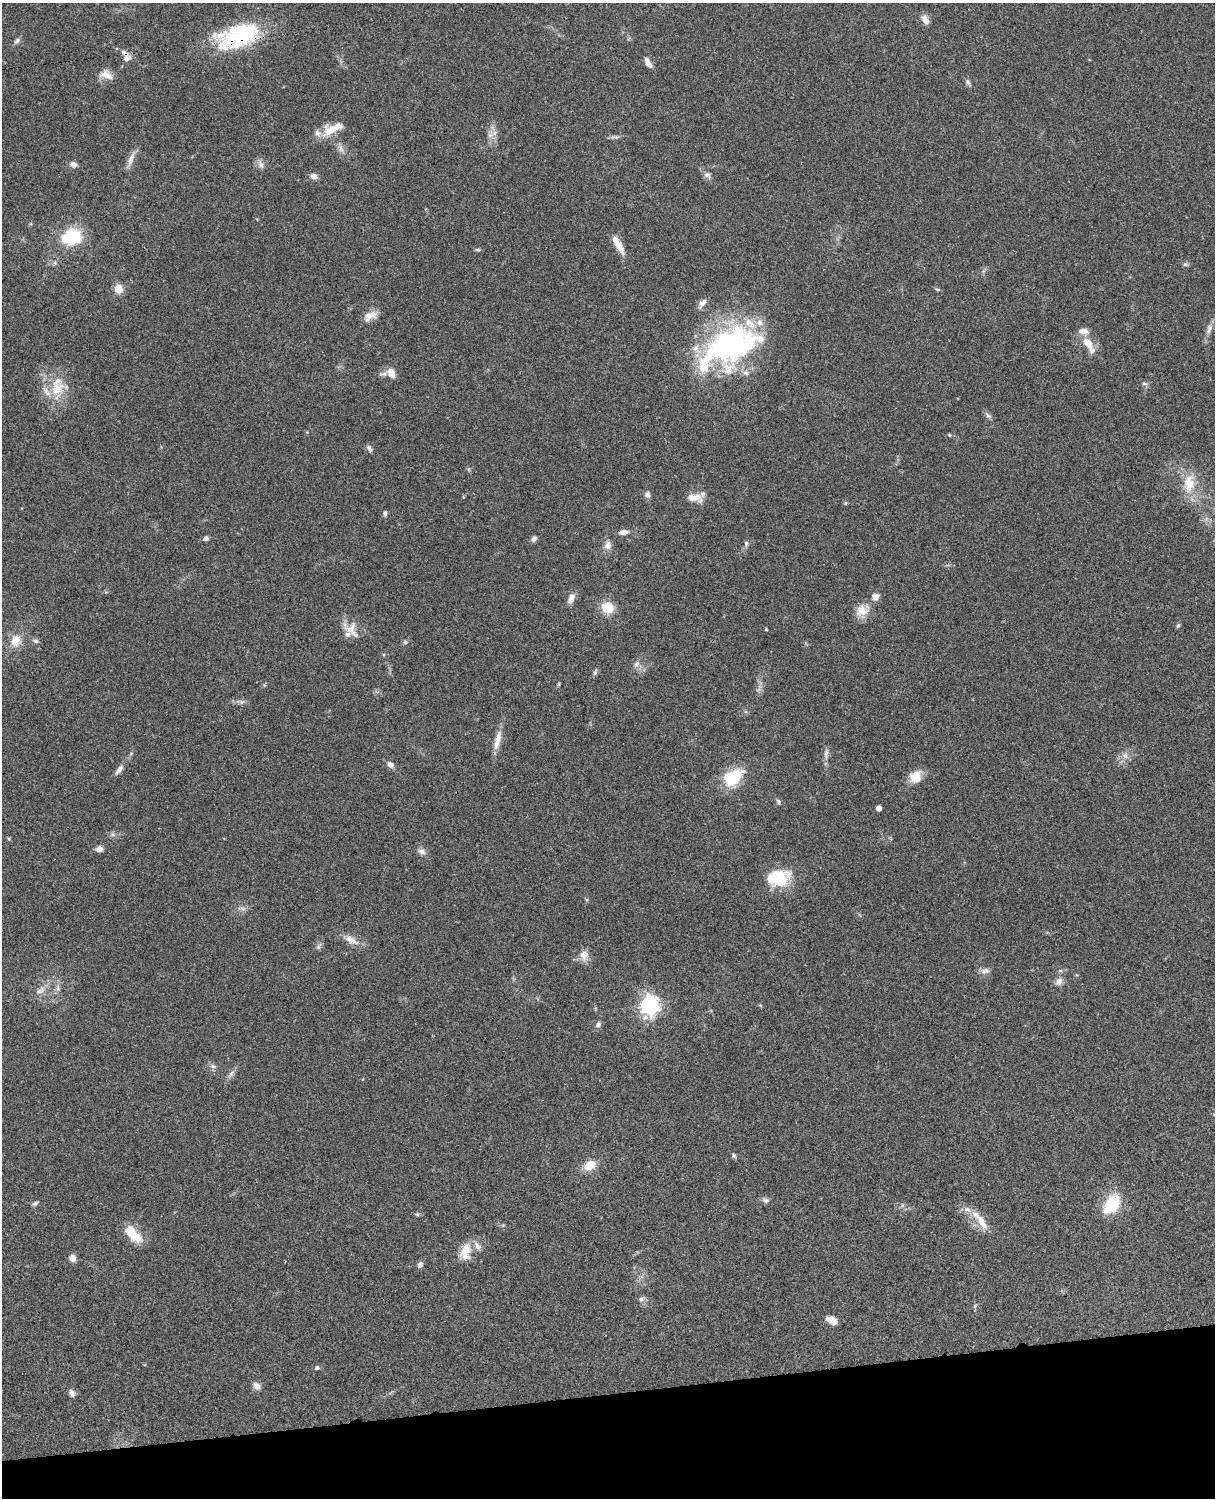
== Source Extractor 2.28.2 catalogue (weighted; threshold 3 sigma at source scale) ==
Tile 10 of 4 x 3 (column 2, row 3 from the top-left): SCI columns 1333-2545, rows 277-1772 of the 5090 x 4927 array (HDU 1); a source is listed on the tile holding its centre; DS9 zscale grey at full resolution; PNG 1217 x 1500 px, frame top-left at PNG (2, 3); no overlay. Shown black and unused: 7% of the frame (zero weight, under 3 of 4 exposures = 6% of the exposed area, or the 3 px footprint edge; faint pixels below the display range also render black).
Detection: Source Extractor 2.28.2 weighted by HDU 2 'WHT'; one run over the whole footprint, this tile lists its part. Background 0.0756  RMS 0.0057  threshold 0.0257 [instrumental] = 3 sigma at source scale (4.5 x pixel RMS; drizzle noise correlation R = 1.50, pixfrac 1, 0.05/0.05 arcsec/px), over >= 5 px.
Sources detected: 116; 1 too faint to see at this stretch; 1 inside a brighter object's white glare — not listed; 12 inside a brighter listed object's ellipse — not listed separately; the other 102 listed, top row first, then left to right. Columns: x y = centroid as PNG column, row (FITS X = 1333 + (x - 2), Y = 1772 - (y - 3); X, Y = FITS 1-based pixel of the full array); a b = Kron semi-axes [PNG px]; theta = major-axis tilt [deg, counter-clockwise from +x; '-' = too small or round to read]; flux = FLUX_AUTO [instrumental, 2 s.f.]
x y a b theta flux
925 19 13 8 -64 3.6
238 36 51 25 17 60
17 41 10 6 40 1.6
127 58 12 8 22 3.1
648 63 12 6 -59 3.9
106 75 19 12 -11 5.8
968 82 10 6 -58 1.6
331 130 24 12 20 11
490 135 12 8 53 3.7
614 137 12 5 10 1.7
341 148 13 6 -75 2.7
131 159 22 7 69 4.5
73 164 9 7 -42 2.3
261 164 13 7 -66 2.6
707 175 10 8 -30 2.4
314 176 9 6 -19 2.8
72 237 20 16 11 31
618 245 25 7 -61 7.5
478 250 7 4 -5 0.93
1185 264 8 6 0 1.2
118 289 5 5 - 20
937 289 6 3 -2 0.77
702 303 14 7 54 3.2
370 316 19 9 29 5.3
1209 329 16 7 72 3.5
1089 344 26 9 -58 8.8
730 346 67 44 25 120
391 373 11 8 -62 5.1
383 374 13 6 9 1.9
1144 384 8 4 -9 1
57 388 29 24 58 19
988 415 11 5 -46 1.7
949 435 5 3 - 0.51
369 448 9 6 -62 1.9
1189 483 28 16 86 15
647 495 9 7 88 2.1
695 498 21 10 -8 7
846 503 6 4 89 0.73
385 513 8 5 -82 1.2
623 532 14 7 7 3.2
206 538 6 5 - 2
534 539 8 6 54 1.7
746 543 9 5 90 1.4
608 545 13 10 82 3.8
875 597 11 10 - 3.6
571 598 14 7 69 3.9
608 608 12 11 - 12
862 611 19 15 25 8.2
1178 625 7 4 62 0.87
350 629 22 17 -36 8.9
766 629 5 4 - 0.48
15 641 17 13 74 8.4
36 641 9 6 -17 1.5
405 642 6 5 - 1.2
637 664 10 8 49 2.7
595 672 10 5 71 1.2
559 684 6 4 71 0.67
242 702 9 6 1 1.8
497 740 30 8 75 6.6
826 754 15 6 84 2.7
1125 755 9 8 - 2.9
390 765 9 7 -39 2.8
119 770 16 6 54 3.2
915 777 16 12 53 8.8
733 778 24 16 39 24
779 802 8 6 -70 1.4
878 808 5 4 - 2.4
112 834 6 6 - 1.3
9 839 5 4 - 0.67
99 849 8 6 3 3.2
422 852 11 9 -22 2.6
779 880 25 18 40 23
242 908 13 6 -13 2.1
351 940 22 10 -29 6.1
319 946 11 4 49 1.4
584 955 15 13 72 5
985 971 13 8 14 2.8
1059 981 12 9 64 3.5
58 988 11 6 -85 2.4
41 990 17 9 41 4.7
649 1005 8 7 - 270
760 1005 6 3 -18 0.6
598 1024 9 6 68 2.2
213 1066 10 5 -13 1.8
230 1074 14 5 62 2.5
734 1156 7 5 -73 1
590 1165 15 11 22 8.7
766 1200 10 7 -23 1.9
35 1203 9 5 27 1.3
1112 1204 25 15 55 21
902 1205 7 4 -72 1
417 1214 6 5 - 0.85
980 1220 36 9 -54 9.5
133 1234 21 9 -46 17
465 1251 24 14 77 9.6
72 1258 8 7 - 3.2
420 1265 8 6 59 2
641 1299 9 6 17 1.9
832 1320 11 7 -23 6.4
317 1368 6 6 - 1.2
257 1386 10 8 -46 3.4
72 1393 10 7 -65 2.1
Overlapping masked pixels (flux is a lower limit): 1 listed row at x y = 238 36